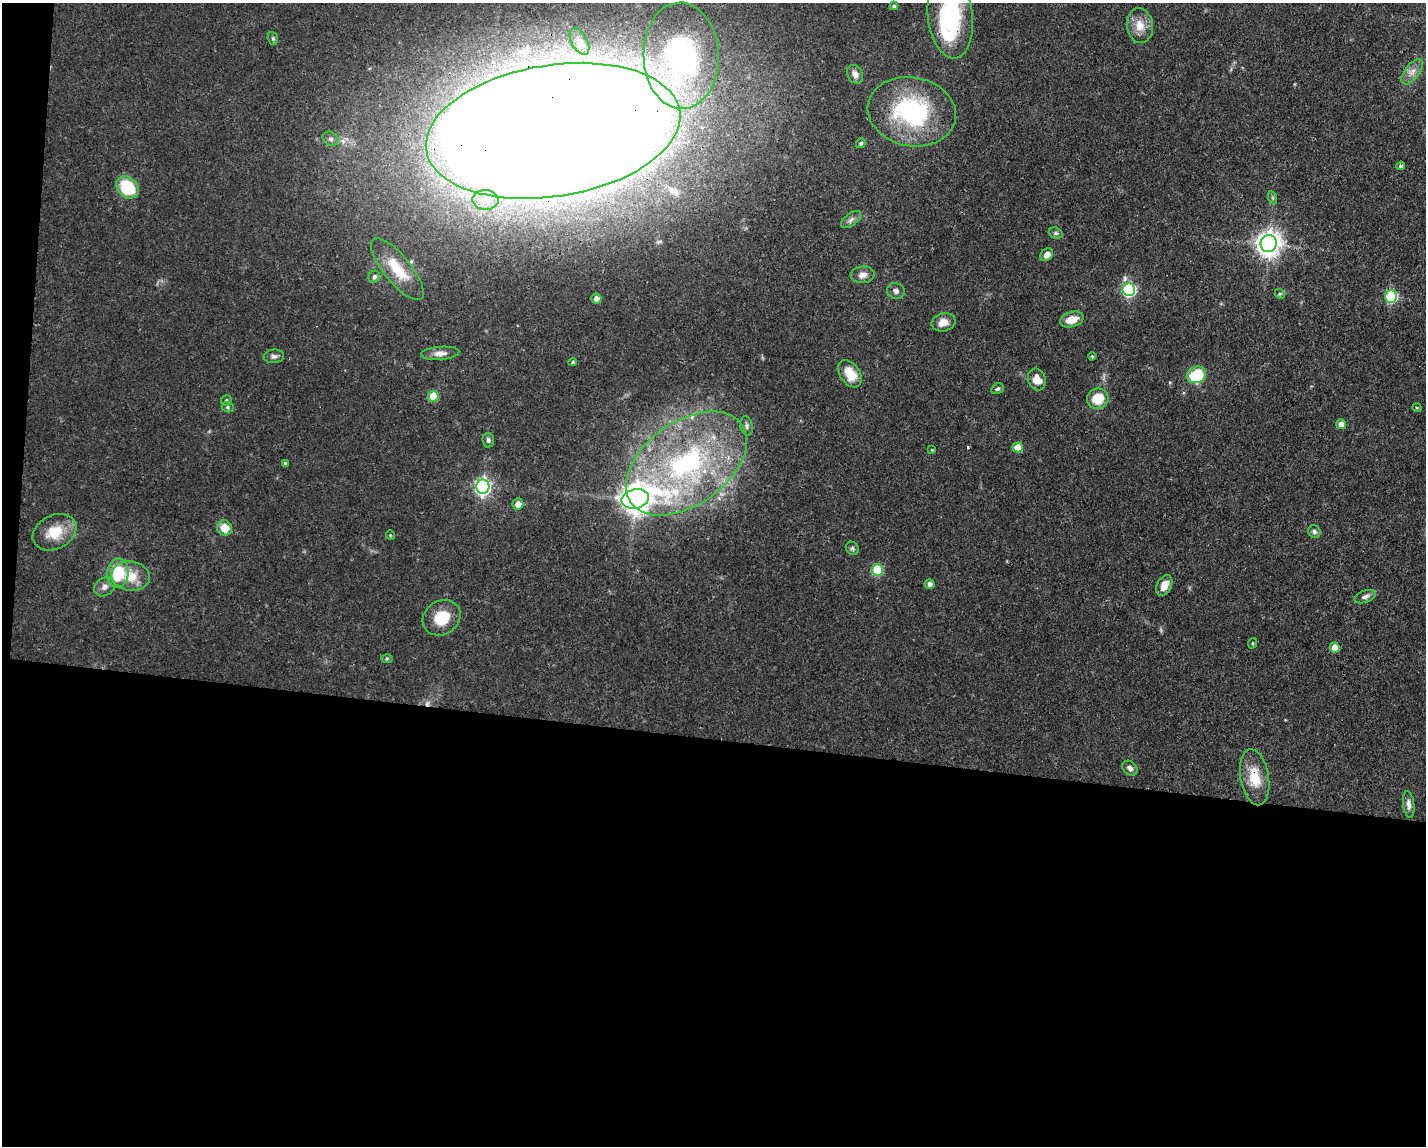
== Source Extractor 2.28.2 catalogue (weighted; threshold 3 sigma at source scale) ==
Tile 10 of 3 x 4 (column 1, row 4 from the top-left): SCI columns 109-1532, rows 1-1144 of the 4598 x 4575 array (HDU 1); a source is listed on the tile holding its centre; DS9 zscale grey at full resolution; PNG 1428 x 1148 px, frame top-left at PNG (2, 3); each listed source drawn as its Kron ellipse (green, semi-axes under 4 px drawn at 4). Shown black and unused: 37% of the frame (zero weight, under 3 of 4 exposures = <1% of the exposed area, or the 3 px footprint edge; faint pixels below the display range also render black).
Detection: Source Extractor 2.28.2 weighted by HDU 2 'WHT'; one run over the whole footprint, this tile lists its part. Background 0.0632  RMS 0.0038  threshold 0.0171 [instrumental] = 3 sigma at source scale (4.5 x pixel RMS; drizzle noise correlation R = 1.50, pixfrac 1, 0.05/0.05 arcsec/px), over >= 5 px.
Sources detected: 75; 1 inside a brighter object's white glare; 1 cosmic-ray / hot-pixel residue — neither listed nor drawn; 1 inside a brighter listed object's ellipse — not listed separately; the other 72 listed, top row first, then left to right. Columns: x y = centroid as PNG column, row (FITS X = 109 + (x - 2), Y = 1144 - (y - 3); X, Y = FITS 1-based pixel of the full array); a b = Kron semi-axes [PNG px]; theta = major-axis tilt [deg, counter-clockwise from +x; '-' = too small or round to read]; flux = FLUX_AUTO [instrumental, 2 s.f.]
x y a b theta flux
894 6 4 4 - 0.75
950 16 42 22 -83 43
1140 26 17 13 -84 5.6
273 38 6 5 - 0.75
579 41 15 8 -61 2.5
681 56 53 37 -88 96
1412 72 15 7 52 2.8
855 74 10 7 -61 2
912 112 44 34 -11 47
553 131 128 66 9 3700
331 139 8 6 -30 1.3
861 143 5 4 - 0.74
1401 166 4 4 - 0.88
128 187 12 9 -42 18
1273 198 6 4 -71 0.64
486 200 13 10 -2 4.4
851 220 12 6 37 1.5
1056 233 7 5 -20 0.78
1269 244 8 8 - 350
1047 255 7 5 46 2.3
397 269 38 13 -51 12
863 275 12 8 5 2.4
374 277 6 5 - 1.2
1129 290 6 6 - 59
896 291 9 8 - 1.4
1280 294 5 4 - 0.49
1391 297 6 6 - 35
596 299 5 5 - 2.2
1072 320 12 7 16 5.4
943 322 12 9 16 3.7
440 353 19 6 4 2.7
274 356 10 7 4 1.3
1092 356 4 4 - 0.51
573 362 4 4 - 0.57
850 374 15 9 -56 7.6
1196 375 10 8 23 17
1037 380 11 9 -73 4.3
997 389 6 5 - 0.71
433 396 5 5 - 12
1098 399 11 10 - 8.9
226 401 6 5 - 0.78
228 407 6 5 - 0.67
1417 408 5 3 - 0.37
1341 424 5 5 - 3
747 426 10 6 -77 1.2
488 440 7 5 -83 1
1018 447 5 5 - 6.5
932 450 4 4 - 0.37
285 463 4 4 - 0.74
686 463 68 41 35 89
483 487 7 6 - 120
635 499 14 9 11 620
518 504 5 5 - 3.1
225 528 8 7 - 5.7
54 532 23 17 27 11
1314 532 6 6 - 1.1
390 535 5 3 - 0.34
852 548 7 6 - 0.79
877 570 5 5 - 21
118 573 14 10 83 17
131 576 19 14 -9 8.1
930 584 5 5 - 1.6
1164 586 11 7 62 4.2
104 587 11 9 33 2.1
1365 597 11 6 21 1.5
442 618 20 16 33 11
1253 643 5 3 - 0.46
1335 648 5 5 - 5
387 658 6 4 0 0.5
1130 768 8 6 -41 1.7
1255 777 28 14 -80 9.4
1409 804 13 5 -82 1.9
Overlapping masked pixels (flux is a lower limit): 2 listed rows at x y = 553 131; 1255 777
Isophote crosses this tile's border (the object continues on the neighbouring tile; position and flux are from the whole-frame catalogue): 1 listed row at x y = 950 16